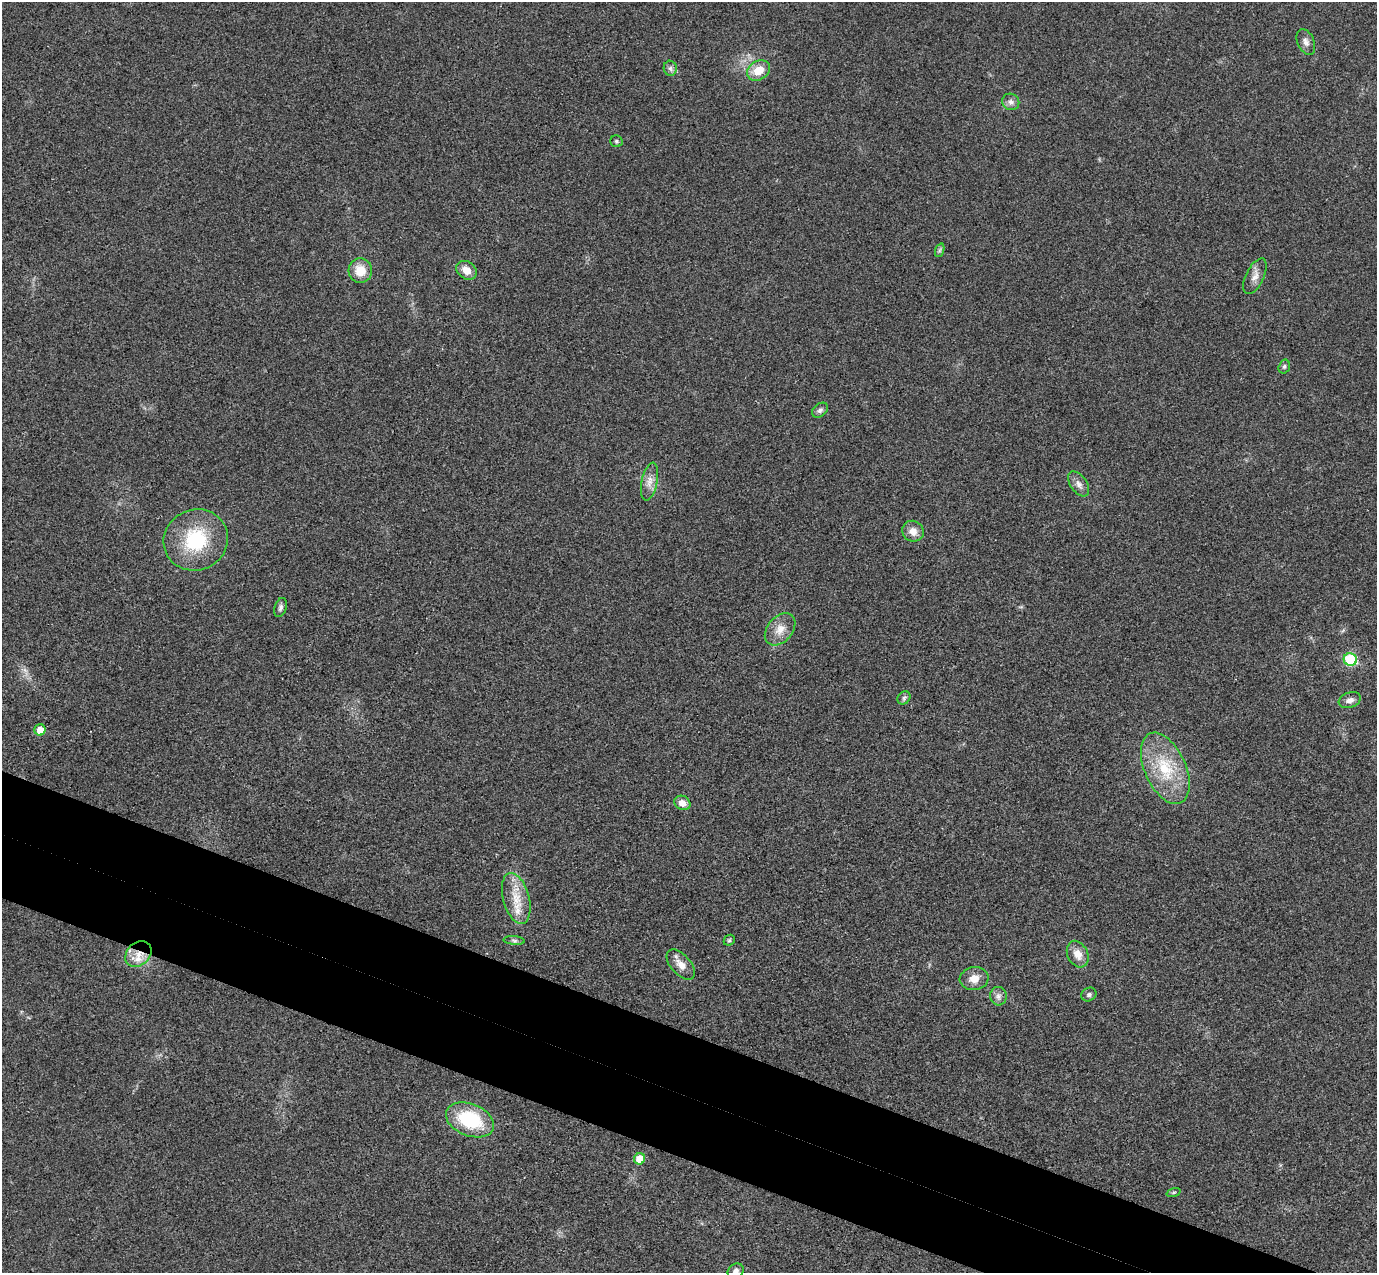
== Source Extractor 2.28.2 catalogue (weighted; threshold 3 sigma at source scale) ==
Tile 6 of 4 x 4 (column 2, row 2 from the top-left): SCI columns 1406-2780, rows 2866-4136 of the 5557 x 5599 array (HDU 1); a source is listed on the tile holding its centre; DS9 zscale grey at full resolution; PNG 1379 x 1275 px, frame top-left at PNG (2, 2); each listed source drawn as its Kron ellipse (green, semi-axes under 4 px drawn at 4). Shown black and unused: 8% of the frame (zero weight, under 3 of 4 exposures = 6% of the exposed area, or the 3 px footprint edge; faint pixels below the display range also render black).
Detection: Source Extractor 2.28.2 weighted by HDU 2 'WHT'; one run over the whole footprint, this tile lists its part. Background 0.0192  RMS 0.0061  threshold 0.0275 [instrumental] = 3 sigma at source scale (4.5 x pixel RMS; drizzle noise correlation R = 1.50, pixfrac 1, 0.05/0.05 arcsec/px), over >= 5 px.
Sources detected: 37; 1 inside a brighter listed object's ellipse — not listed separately; the other 36 listed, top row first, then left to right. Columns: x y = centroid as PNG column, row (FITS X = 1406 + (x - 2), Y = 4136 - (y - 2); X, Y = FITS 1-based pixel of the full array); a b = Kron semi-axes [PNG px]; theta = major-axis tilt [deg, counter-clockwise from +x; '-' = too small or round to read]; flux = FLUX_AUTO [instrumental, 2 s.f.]
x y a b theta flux
1306 42 13 8 -66 3.1
670 68 7 6 - 1.9
759 70 12 9 33 9.8
1011 102 9 8 - 2.5
616 141 6 5 - 1.1
940 250 7 4 71 1.3
360 270 12 12 - 9.7
466 270 11 8 -35 6.4
1255 276 19 9 64 4.9
1284 367 7 5 73 1.3
820 410 9 6 39 2
650 481 19 8 78 5.2
1079 484 14 8 -55 3.5
913 531 11 10 - 5.2
196 540 32 30 24 41
280 607 10 6 70 1.8
780 629 18 12 49 7.5
1350 659 7 6 - 42
904 698 7 6 - 1.4
1350 700 11 7 20 3
40 730 5 5 - 7.4
1165 768 38 20 -66 31
682 803 8 7 - 5
516 898 26 13 -75 13
514 940 10 4 -5 1.3
729 940 6 5 - 0.94
138 954 14 11 42 8.8
1078 954 14 10 -64 6.6
681 964 18 10 -47 6
974 979 14 11 8 6.4
1089 995 8 6 30 1.6
998 996 9 8 - 2.6
470 1120 25 16 -21 39
640 1159 6 5 - 10
1174 1192 7 3 19 0.88
736 1271 8 7 - 2.3
Overlapping masked pixels (flux is a lower limit): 1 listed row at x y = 138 954
Isophote crosses this tile's border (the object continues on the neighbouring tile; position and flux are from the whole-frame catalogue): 1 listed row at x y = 736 1271